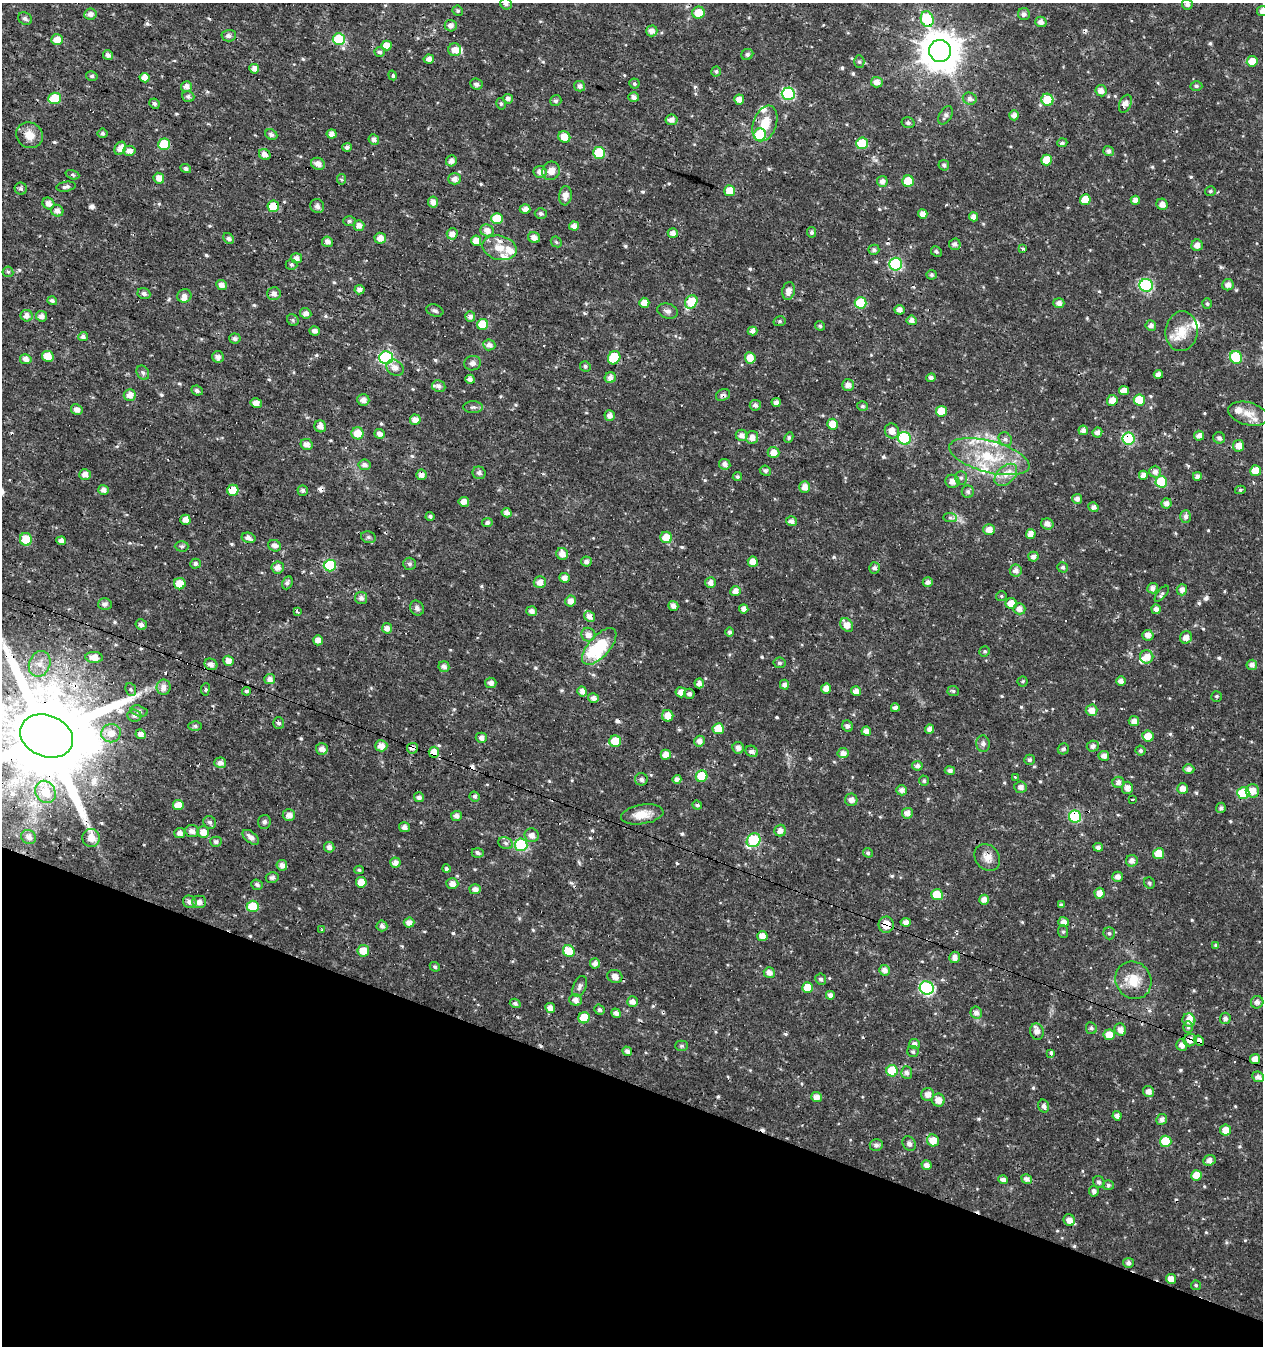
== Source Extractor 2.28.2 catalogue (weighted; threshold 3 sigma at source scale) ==
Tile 15 of 4 x 4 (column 3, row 4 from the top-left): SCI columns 2800-4060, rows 1-1344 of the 5534 x 5379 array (HDU 1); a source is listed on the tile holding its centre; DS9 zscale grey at full resolution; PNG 1265 x 1348 px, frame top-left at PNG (2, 3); each listed source drawn as its Kron ellipse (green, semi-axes under 4 px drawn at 4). Shown black and unused: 20% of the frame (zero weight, under 3 of 4 exposures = <1% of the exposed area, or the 3 px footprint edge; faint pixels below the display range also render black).
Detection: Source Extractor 2.28.2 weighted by HDU 2 'WHT'; one run over the whole footprint, this tile lists its part. Background 0.0159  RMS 0.0022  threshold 0.00973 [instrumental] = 3 sigma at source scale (4.5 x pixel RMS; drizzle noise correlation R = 1.50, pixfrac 1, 0.0396/0.0396 arcsec/px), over >= 5 px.
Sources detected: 639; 1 inside a brighter object's white glare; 22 cosmic-ray / hot-pixel residue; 1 long thin detection or spike segment (spike, bleed or trail) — neither listed nor drawn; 16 inside a brighter listed object's ellipse — not listed separately; of the other 599, all 500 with FLUX_AUTO >= 0.348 (the completeness limit of this list) listed and drawn (99 fainter detections not listed), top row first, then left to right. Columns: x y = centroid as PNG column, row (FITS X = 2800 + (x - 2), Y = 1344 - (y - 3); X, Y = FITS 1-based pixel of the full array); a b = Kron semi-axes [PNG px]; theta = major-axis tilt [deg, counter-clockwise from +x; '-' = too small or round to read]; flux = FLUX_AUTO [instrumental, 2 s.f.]
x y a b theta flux
506 4 6 5 - 0.65
1187 4 5 5 - 0.65
458 11 5 5 - 0.42
1262 11 5 5 - 1.1
698 13 6 6 - 3.2
90 14 6 5 - 1.1
1024 14 6 6 - 0.74
25 19 7 6 - 0.54
927 19 8 6 -71 13
1041 22 5 5 - 1.1
451 26 6 5 - 1
652 31 6 5 - 1.1
229 36 7 6 - 0.77
339 39 6 6 - 10
57 40 6 5 - 2.2
386 46 5 5 - 1.7
455 50 6 6 - 1.8
940 51 11 11 - 570
380 52 5 5 - 0.51
747 54 6 5 - 0.64
108 55 5 4 - 0.83
429 59 5 4 - 1
1252 61 5 5 - 2.7
859 62 6 5 - 0.41
254 69 5 4 - 1.3
716 71 5 5 - 0.4
393 75 5 3 - 0.56
92 76 6 4 -13 0.41
145 78 5 4 - 1.8
877 82 6 5 - 1.2
476 84 6 5 - 0.78
634 84 5 5 - 0.36
580 86 5 5 - 0.87
1196 86 6 4 -2 0.46
186 87 5 5 - 1.2
1101 91 6 5 - 1.2
788 94 6 6 - 23
188 96 6 5 - 0.59
634 97 5 5 - 0.94
55 98 6 5 - 5.2
508 99 5 5 - 0.82
970 99 7 6 - 0.79
739 100 5 5 - 1.9
1047 100 6 6 - 6.1
556 101 6 5 - 0.51
154 104 5 5 - 0.5
501 104 6 4 -76 0.41
1125 104 9 5 67 1.6
945 115 10 6 60 0.8
1014 115 5 5 - 1.1
671 120 6 5 - 1
765 123 18 11 71 4.4
908 123 6 5 - 0.59
102 133 5 5 - 0.56
332 134 5 4 - 1.3
30 135 14 12 -36 2.6
271 135 6 5 - 0.69
760 135 6 6 - 8.7
564 137 6 5 - 2.4
374 140 5 5 - 0.88
862 143 6 6 - 6.9
1062 143 5 4 - 0.42
164 144 6 5 - 8.1
347 147 5 4 - 0.54
120 148 7 5 60 1.9
129 151 6 5 - 1.3
1108 151 5 5 - 0.72
599 153 6 6 - 9
265 154 6 5 - 1.4
1046 160 5 5 - 4.2
451 161 6 5 - 1.1
318 164 7 6 - 1.3
944 165 5 5 - 0.63
186 169 5 4 - 0.64
551 171 9 8 - 2
540 172 6 6 - 1.3
72 175 7 4 -19 0.41
159 178 6 5 - 1.5
342 179 5 4 - 0.39
455 179 6 5 - 1.2
882 181 5 5 - 1.1
908 181 5 5 - 6.3
66 187 9 5 9 0.73
21 189 6 6 - 0.48
730 191 5 5 - 3.5
1210 191 5 5 - 0.4
565 196 9 6 82 1.6
1085 200 5 5 - 3.7
1135 200 5 4 - 1.3
433 202 5 5 - 1.4
48 203 6 5 - 1.2
1162 204 6 5 - 1.3
273 206 6 5 - 5.5
317 206 7 6 - 0.7
525 209 5 4 - 1.2
57 211 6 5 - 1.2
541 214 6 5 - 0.48
923 214 5 4 - 1.3
973 217 4 4 - 1.2
497 219 6 5 - 5.9
349 221 6 5 - 0.45
359 225 5 5 - 1.4
574 226 5 4 - 1.3
487 231 7 6 - 1.6
812 232 5 4 - 0.53
673 233 5 4 - 1.2
452 234 6 5 - 1.4
380 238 6 5 - 1.6
534 238 6 5 - 1.4
229 239 6 5 - 0.57
476 241 5 5 - 1.7
327 242 5 5 - 1.1
556 242 6 4 -45 0.35
955 244 6 5 - 0.75
1197 245 6 5 - 1.3
499 248 17 12 -14 3.3
1022 249 3 3 - 2.4
874 250 5 5 - 0.49
936 251 5 5 - 0.38
297 258 5 5 - 1
896 264 6 6 - 23
291 265 6 5 - 0.37
8 272 5 5 - 0.37
932 275 5 5 - 0.48
222 285 5 4 - 1.1
1146 285 6 6 - 25
1228 285 6 5 - 1.1
359 290 5 4 - 0.87
788 291 9 6 78 1.4
144 293 6 5 - 0.67
274 294 7 6 - 1.2
184 296 7 6 - 0.9
52 301 5 4 - 0.6
691 302 7 6 - 8.4
644 303 5 5 - 2.2
861 303 6 5 - 8.4
1059 303 5 5 - 1.1
1207 304 5 5 - 0.48
899 310 5 4 - 1.1
435 311 8 5 -19 0.59
668 311 10 7 -15 0.91
306 313 6 5 - 1.1
27 316 6 5 - 1.2
42 316 5 5 - 1.2
470 317 5 5 - 0.92
293 320 6 5 - 0.4
912 320 5 4 - 0.97
780 321 6 5 - 0.39
482 324 5 5 - 5.3
1151 325 5 5 - 0.86
820 326 5 4 - 0.41
315 331 5 4 - 0.96
752 331 5 4 - 0.98
1181 331 20 16 83 4
83 336 5 4 - 0.78
235 339 5 5 - 0.66
489 345 6 5 - 1.1
48 356 6 5 - 2.5
218 357 6 6 - 0.96
1236 357 6 6 - 10
386 358 6 6 - 28
614 358 7 6 - 11
750 358 6 5 - 2.6
26 359 6 5 - 1.2
472 363 8 7 - 0.93
585 366 5 5 - 0.43
395 368 9 7 -38 1.5
143 373 7 6 - 0.59
1158 374 4 4 - 0.94
610 378 5 5 - 1.2
931 378 5 4 - 0.52
470 379 5 4 - 1
848 385 6 5 - 1.2
439 386 6 6 - 0.73
197 390 6 4 -25 0.63
1124 391 5 4 - 1.6
130 395 6 5 - 1.5
723 395 7 5 22 0.71
363 400 6 5 - 1.3
1112 400 5 5 - 1.8
1139 400 6 5 - 7.1
776 402 4 4 - 0.85
256 403 5 5 - 1.6
755 405 5 5 - 0.65
863 406 5 5 - 0.42
473 407 10 6 0 0.63
77 410 6 5 - 1.1
941 411 5 5 - 3.7
1248 414 20 11 -15 3
610 415 5 5 - 1.2
415 420 5 5 - 1.6
833 424 5 5 - 3.8
320 426 6 5 - 1.2
1083 430 4 4 - 0.97
892 431 8 7 - 1.7
1097 432 5 5 - 0.99
358 433 6 6 - 2.9
380 434 5 4 - 1.1
742 435 6 5 - 1
1199 436 5 5 - 1
752 437 6 6 - 1.4
789 437 5 4 - 0.37
905 438 6 6 - 22
1219 438 6 5 - 0.7
1005 439 7 6 - 0.72
1128 439 6 6 - 19
307 444 6 5 - 1.3
1239 446 5 5 - 1.8
774 452 6 5 - 1.9
989 457 41 15 -15 12
725 464 6 5 - 1
364 465 6 5 - 0.94
765 471 5 5 - 0.55
1256 471 5 5 - 4.7
1155 472 6 6 - 1
479 473 6 6 - 0.71
85 475 6 5 - 1.3
421 475 5 5 - 1.1
1006 475 13 8 44 2
1143 475 4 4 - 1.2
1197 476 4 4 - 0.85
737 477 5 4 - 0.37
961 478 7 6 - 0.56
952 481 7 6 - 1.4
1161 482 6 6 - 9.1
805 487 6 5 - 1.5
103 490 5 5 - 1
233 490 5 5 - 3.8
1240 490 5 4 - 0.35
303 491 5 5 - 0.56
968 492 6 6 - 0.58
1077 499 5 5 - 0.89
464 502 5 5 - 1.6
1166 503 5 5 - 1.1
1093 507 5 4 - 0.78
507 513 5 4 - 0.97
430 516 4 4 - 0.47
1186 517 6 5 - 0.86
950 518 7 4 -1 0.45
185 520 5 5 - 1.5
791 521 5 5 - 1.1
487 523 5 4 - 0.69
1047 524 6 5 - 1.1
989 529 6 5 - 1.8
1031 534 5 4 - 1.5
368 537 7 5 -14 0.49
666 537 6 5 - 3.5
248 538 7 5 -15 0.86
26 539 6 6 - 4.4
61 541 5 4 - 0.93
182 546 7 5 -2 0.44
275 546 6 5 - 1.1
562 554 6 5 - 1.6
1033 557 5 5 - 0.85
586 561 5 5 - 0.74
753 562 5 5 - 2
195 564 5 4 - 0.6
409 564 6 6 - 0.54
330 565 6 6 - 12
1063 567 5 5 - 0.5
278 568 6 6 - 1.3
874 568 5 5 - 0.63
1016 571 6 6 - 1.1
564 578 5 4 - 1.3
540 582 6 6 - 1.4
928 582 5 5 - 0.86
287 583 7 5 64 0.62
711 583 5 5 - 1.2
180 584 6 5 - 3.4
1152 588 5 5 - 0.97
1182 590 6 5 - 1.3
735 591 5 5 - 1.4
1162 594 10 4 50 0.48
1001 596 5 4 - 0.35
361 598 6 6 - 1
571 601 5 5 - 1.6
105 604 7 6 - 0.75
1011 604 6 5 - 2.6
673 606 5 4 - 1
417 608 8 6 -56 0.74
744 609 4 4 - 1.2
1019 609 6 5 - 1.3
1156 609 5 4 - 1
532 611 5 5 - 1
297 612 4 3 - 0.47
590 617 6 5 - 1.2
141 625 6 5 - 0.79
847 625 7 5 -52 2
387 628 5 5 - 1.2
730 632 4 4 - 0.56
588 635 7 7 - 1.4
1148 635 5 5 - 1.1
1186 637 6 6 - 1.2
318 640 5 5 - 1.4
599 646 23 10 48 13
985 651 5 5 - 0.39
94 657 9 5 -5 2.1
1147 657 6 6 - 2.1
228 661 5 5 - 1.4
779 663 6 5 - 0.43
40 664 13 10 67 2.5
211 664 6 5 - 1.1
1252 665 5 5 - 1.1
444 667 5 5 - 1.1
270 679 5 5 - 1.1
1023 681 5 5 - 0.36
1121 681 5 4 - 0.93
491 683 5 5 - 0.95
699 683 5 4 - 1.2
784 685 5 4 - 1
164 687 7 7 - 1.4
826 688 5 5 - 1.8
131 689 7 5 -67 0.4
205 689 6 3 82 0.37
246 691 4 4 - 0.4
582 691 5 4 - 1.3
856 691 5 5 - 1.3
953 691 5 5 - 0.43
681 692 5 5 - 1.5
689 694 5 5 - 0.7
1217 696 5 5 - 0.36
593 698 5 5 - 0.92
895 708 4 4 - 0.75
1092 710 6 5 - 1.7
139 711 8 5 -15 0.65
134 715 7 6 - 0.77
668 716 6 5 - 2.2
1134 721 5 5 - 1.3
279 723 5 5 - 0.63
195 726 7 5 0 0.43
847 726 6 5 - 0.69
718 729 5 5 - 4
930 729 4 4 - 1.1
866 731 4 4 - 1.2
111 733 9 9 - 2.1
141 734 5 4 - 1.4
47 736 27 20 -22 5300
1148 736 5 5 - 2.8
481 738 5 5 - 1
615 741 6 6 - 4.7
699 741 5 5 - 1.2
983 744 8 6 -84 0.79
381 746 6 5 - 1.7
1093 746 6 5 - 0.82
412 748 5 5 - 1
738 748 6 5 - 1.1
322 749 6 5 - 1.2
1063 749 6 5 - 0.64
752 751 6 5 - 0.84
1140 751 5 5 - 0.51
434 752 5 5 - 2.2
843 753 5 5 - 1.1
666 755 5 5 - 1.7
1104 756 5 5 - 1.1
1029 760 5 5 - 0.45
220 763 6 5 - 1
917 766 5 5 - 0.82
1189 769 5 5 - 0.9
950 771 5 4 - 0.65
702 776 6 6 - 7.1
1015 777 3 3 - 0.52
641 779 6 6 - 0.71
677 779 4 4 - 0.88
924 781 5 4 - 0.38
1118 782 6 5 - 0.97
1021 787 6 5 - 1.1
1127 788 6 5 - 1.2
1183 789 5 5 - 1.4
902 790 5 5 - 1.1
1252 791 6 6 - 2
45 792 11 10 - 3.6
1243 793 6 6 - 9.1
475 796 5 5 - 0.5
419 797 5 5 - 0.7
851 800 6 6 - 1
1132 800 3 3 - 0.66
178 805 5 5 - 2.4
697 805 5 4 - 0.54
1221 808 5 5 - 0.55
907 813 5 5 - 1.3
642 814 21 9 9 3.1
289 815 6 6 - 1.4
456 816 5 5 - 0.87
1075 817 6 6 - 17
210 822 6 6 - 0.58
264 822 7 6 - 0.55
405 827 5 5 - 1.1
192 831 7 6 - 1.1
780 831 6 6 - 1.3
203 832 6 6 - 1.8
180 833 5 5 - 1.1
532 835 7 6 - 1.4
29 837 8 6 -36 1.1
251 837 10 5 -38 1.2
91 838 9 8 - 2.2
754 840 7 6 - 17
216 842 5 5 - 0.57
506 843 7 5 -22 0.53
521 845 6 6 - 18
329 847 5 5 - 0.93
1098 847 5 4 - 0.88
478 853 6 5 - 0.6
868 853 5 4 - 0.43
1159 854 5 5 - 4.1
987 857 14 12 -51 2
1132 861 6 6 - 1.1
395 863 5 5 - 1.3
282 865 5 5 - 1.2
446 869 4 4 - 0.56
359 870 4 3 - 0.37
1118 877 5 5 - 1.1
272 878 6 5 - 0.62
361 882 5 5 - 2.5
1149 883 6 5 - 0.37
452 884 6 5 - 1.4
257 885 6 5 - 0.52
475 889 6 5 - 1
1099 893 5 5 - 1.6
937 895 6 5 - 5.4
984 900 5 5 - 1.1
190 902 7 6 - 0.98
199 902 7 6 - 1.4
1061 905 4 3 - 0.42
253 906 6 5 - 5.5
906 922 5 4 - 1.1
1064 922 5 5 - 1.2
409 923 5 5 - 1.3
886 925 8 7 - 3.6
382 926 5 5 - 0.78
322 930 3 3 - 3.1
1063 932 6 5 - 0.43
1109 933 6 5 - 0.42
762 936 5 5 - 1.6
1216 945 4 3 - 0.43
363 951 6 5 - 3
569 951 6 5 - 4.5
955 957 6 5 - 1.3
595 963 5 5 - 1.1
435 967 5 4 - 0.44
885 970 5 5 - 1.1
769 973 5 5 - 1.3
615 976 7 6 - 1.5
821 979 5 5 - 0.51
1133 980 19 17 -56 4.7
580 986 11 6 66 0.76
807 988 5 5 - 3.2
927 988 7 6 - 30
830 995 4 4 - 0.88
575 1000 6 5 - 1.2
632 1002 5 5 - 1.3
1257 1002 6 6 - 0.78
515 1003 5 4 - 0.62
550 1008 5 5 - 1.4
599 1010 5 5 - 0.54
976 1012 6 5 - 1.1
616 1013 5 4 - 1
584 1018 6 5 - 5.2
1225 1018 6 5 - 0.81
1189 1020 6 6 - 1.7
1188 1027 6 5 - 0.47
1091 1028 6 5 - 0.59
1120 1030 6 5 - 1.4
1037 1031 8 7 - 1.3
1109 1035 5 5 - 2.9
1190 1040 6 6 - 1.6
1199 1040 5 4 - 1.1
915 1044 5 5 - 0.89
1182 1045 6 5 - 1.3
682 1046 6 5 - 0.4
627 1051 5 4 - 0.87
913 1052 6 5 - 0.44
1051 1053 3 3 - 1.1
1255 1059 5 5 - 1.7
892 1071 6 5 - 5.8
907 1073 6 5 - 0.9
1258 1077 6 5 - 1.1
1148 1091 6 5 - 1.1
928 1094 6 6 - 1.5
817 1097 5 5 - 1.4
938 1100 6 6 - 1.9
1044 1106 6 5 - 0.79
1117 1116 5 4 - 0.98
1162 1119 5 5 - 1
1226 1130 5 5 - 2.2
933 1140 6 5 - 2.7
1166 1141 6 5 - 5.9
909 1144 8 6 -57 0.71
876 1145 6 6 - 0.77
1209 1160 6 5 - 1.3
927 1165 5 4 - 1.2
1197 1175 5 5 - 3.2
1027 1179 5 4 - 1.1
1003 1180 5 4 - 0.97
1099 1182 6 5 - 0.58
1108 1185 5 5 - 0.52
1094 1191 5 5 - 0.87
1069 1220 6 5 - 1.6
1128 1263 5 5 - 0.73
1171 1279 5 5 - 1.8
1196 1285 5 4 - 0.35
Overlapping masked pixels (flux is a lower limit): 21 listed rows (the first 20) at x y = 698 13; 927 19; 145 78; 599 153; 265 154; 273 206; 723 395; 905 438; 1128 439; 421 475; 1186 637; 47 736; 412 748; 434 752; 1075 817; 886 925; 1133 980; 1190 1040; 1199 1040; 1255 1059
Isophote crosses this tile's border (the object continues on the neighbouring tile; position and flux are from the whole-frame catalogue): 4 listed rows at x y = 506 4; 1187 4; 1262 11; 47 736